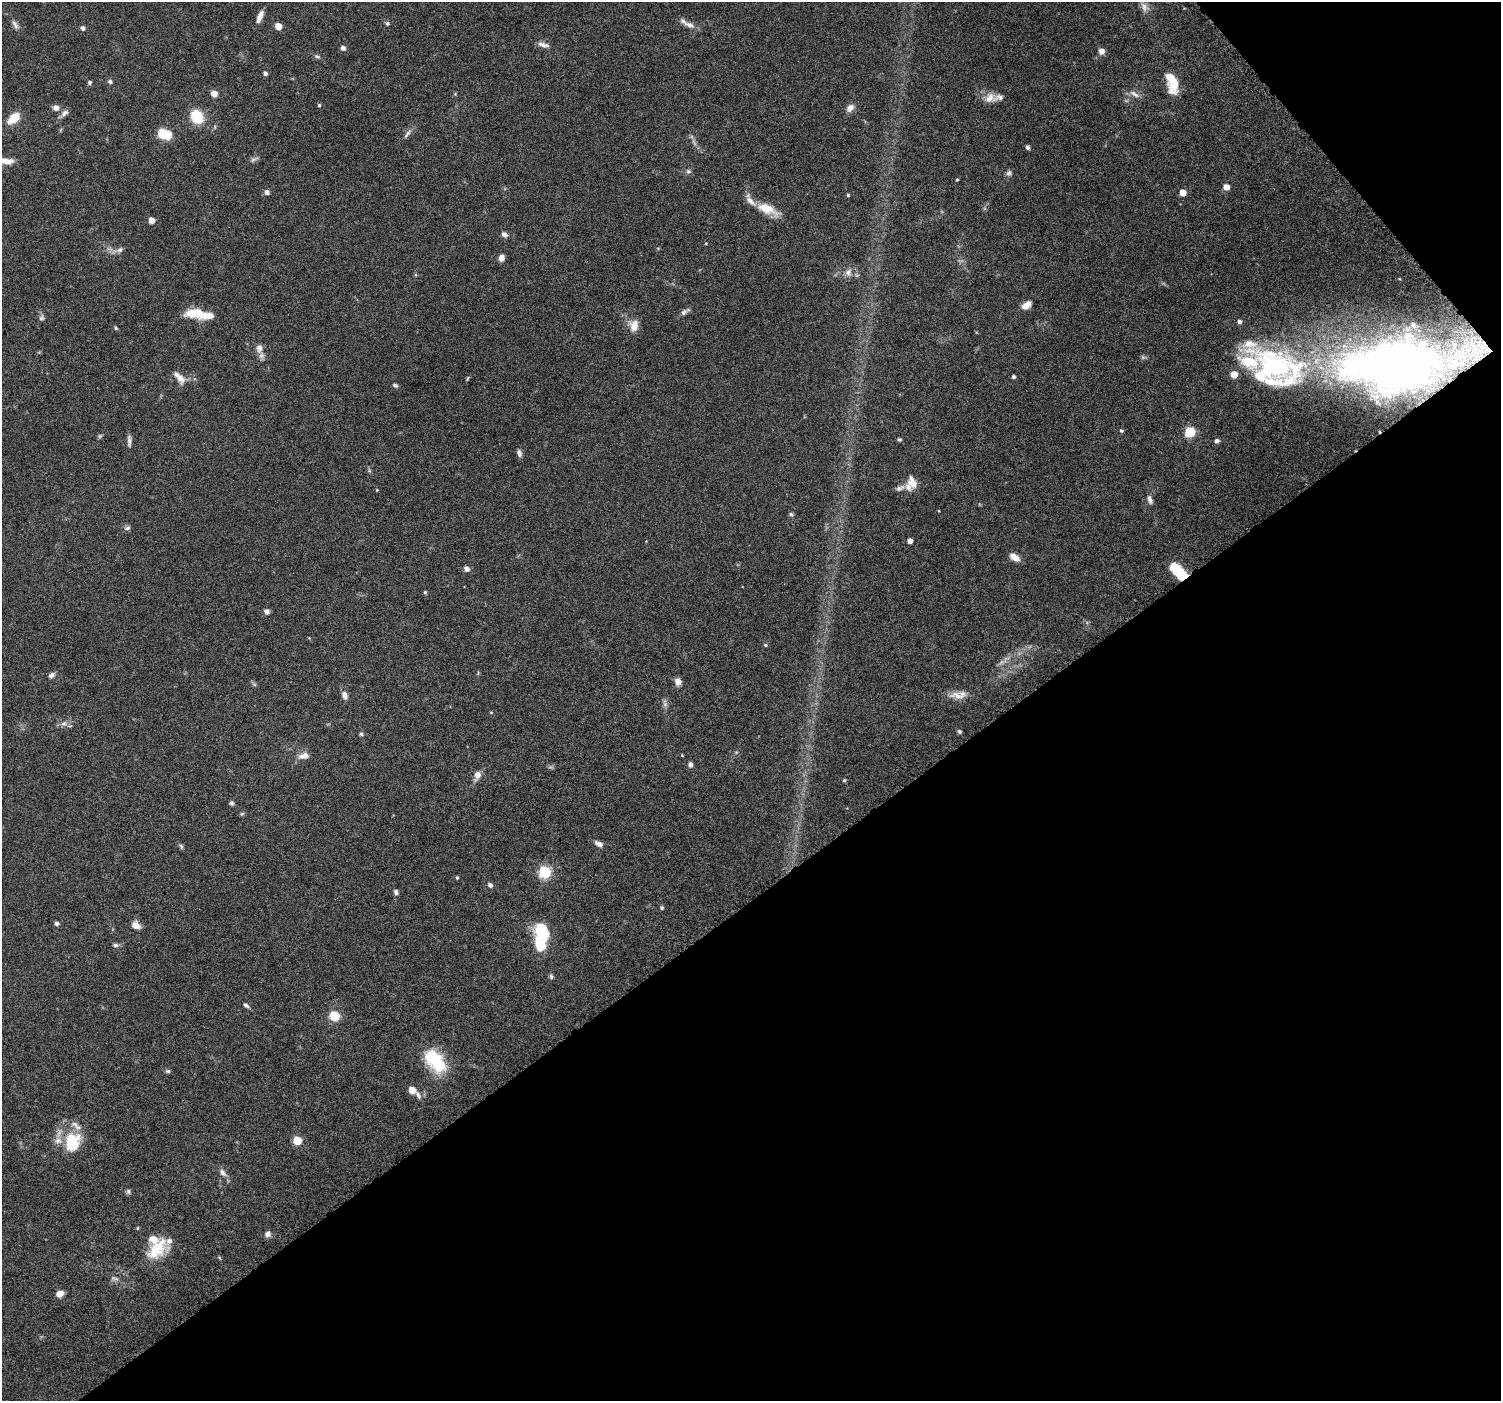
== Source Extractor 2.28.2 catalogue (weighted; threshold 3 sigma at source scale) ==
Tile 12 of 4 x 4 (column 4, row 3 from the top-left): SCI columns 4510-6008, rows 1618-3016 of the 6018 x 5967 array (HDU 1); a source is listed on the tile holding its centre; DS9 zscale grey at full resolution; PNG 1503 x 1403 px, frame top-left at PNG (2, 2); no overlay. Shown black and unused: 38% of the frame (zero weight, under 6 of 12 exposures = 1% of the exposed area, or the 3 px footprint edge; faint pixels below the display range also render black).
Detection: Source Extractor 2.28.2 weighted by HDU 2 'WHT'; one run over the whole footprint, this tile lists its part. Background 0.0622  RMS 0.0027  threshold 0.011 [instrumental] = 3 sigma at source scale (4.09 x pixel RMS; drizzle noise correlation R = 1.36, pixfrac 0.8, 0.0396/0.0396 arcsec/px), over >= 5 px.
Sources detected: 146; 3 too faint to see at this stretch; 3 inside a brighter object's white glare — not listed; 21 inside a brighter listed object's ellipse — not listed separately; the other 119 listed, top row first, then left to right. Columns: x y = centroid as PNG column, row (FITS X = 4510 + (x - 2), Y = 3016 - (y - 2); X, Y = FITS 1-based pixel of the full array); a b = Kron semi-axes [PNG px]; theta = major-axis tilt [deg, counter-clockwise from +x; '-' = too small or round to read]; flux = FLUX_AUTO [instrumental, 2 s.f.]
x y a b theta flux
1144 7 14 9 -62 1.6
260 16 15 6 67 1.8
387 23 6 5 - 0.46
15 24 14 6 -57 1
690 25 13 7 -22 1.5
278 26 5 5 - 3.2
83 28 5 5 - 0.77
543 45 16 6 -14 1.3
343 48 5 5 - 0.93
1101 51 6 6 - 1.6
317 56 8 5 -26 0.53
265 73 5 4 - 0.78
1172 81 24 11 -65 5.9
89 82 5 5 - 0.49
110 82 6 5 - 0.56
214 94 6 6 - 1.8
1134 94 16 6 -32 1.4
990 98 16 11 43 2.4
319 105 4 4 - 0.31
56 108 8 7 - 1.2
850 108 12 8 49 1.5
64 113 11 6 38 1
197 117 14 11 -58 7.1
14 118 12 7 43 5.6
165 134 11 8 -19 8.5
407 134 15 5 49 0.95
1027 147 4 4 - 0.67
254 159 13 4 29 0.7
6 161 17 6 -6 2.5
688 171 7 6 - 0.58
1009 173 9 6 69 0.72
957 179 3 3 - 0.24
1226 187 5 5 - 2.5
266 192 5 5 - 1.2
1183 192 5 5 - 2.7
848 195 4 4 - 0.28
767 209 29 11 -24 5.2
152 220 5 5 - 2.2
504 234 9 6 -32 0.93
120 250 10 7 22 0.94
501 258 7 6 - 1.4
848 272 11 9 75 1.5
1026 305 11 7 38 2.2
683 312 10 7 38 0.85
194 313 24 10 -2 6.1
41 318 8 6 74 0.67
634 325 16 12 87 2.6
116 328 5 4 - 0.31
259 348 12 8 75 1.4
1404 364 84 58 13 120
1275 366 87 47 -17 56
1013 377 4 4 - 0.51
468 378 7 3 71 0.3
181 379 17 10 -57 2
395 385 7 5 -30 0.52
1121 430 5 4 - 0.42
1190 432 6 6 - 16
100 436 7 4 44 0.37
899 439 6 5 - 0.4
129 441 17 5 -90 0.97
1217 441 6 5 - 0.67
519 453 9 6 -75 0.84
912 482 18 11 -75 2.5
900 488 13 6 23 0.95
377 490 4 3 - 0.17
1150 499 11 6 -71 0.98
791 514 6 5 - 0.5
127 528 8 6 20 0.65
910 541 4 4 - 1.4
1014 557 12 7 -34 2.2
466 569 6 5 - 1.2
1178 571 20 10 -44 7.6
425 592 5 4 - 0.37
266 611 5 5 - 1.2
309 638 4 4 - 0.19
765 645 5 4 - 0.34
52 675 9 6 35 0.79
678 682 8 6 -72 1.6
254 684 6 4 -19 0.37
344 695 10 6 -68 1.4
957 696 20 11 -8 2.8
665 703 12 5 -77 0.85
64 724 9 7 34 1.1
959 731 6 5 - 0.43
361 734 5 5 - 0.42
682 755 4 3 - 0.2
304 756 15 8 9 1.8
690 764 5 5 - 1
477 775 14 9 71 1.7
844 780 5 4 - 0.28
231 803 6 5 - 0.5
242 814 6 4 2 0.35
599 844 11 6 -28 1.2
181 846 7 5 -72 0.45
544 872 6 6 - 26
457 878 4 3 - 0.31
490 885 5 5 - 0.87
396 892 7 5 -63 0.73
662 908 5 4 - 0.41
56 923 5 4 - 0.76
136 925 11 8 -35 1.8
543 934 20 14 -79 15
115 945 7 5 -3 0.68
551 976 7 5 -82 0.54
246 1005 8 5 -33 0.62
334 1016 10 9 - 4.5
435 1061 33 19 -50 12
168 1071 7 5 -1 0.45
412 1090 6 5 - 3.8
418 1095 10 5 -61 0.83
297 1140 5 5 - 7.3
72 1142 22 17 79 10
223 1173 13 7 -50 1.3
128 1191 7 6 - 0.54
137 1228 4 4 - 0.27
267 1234 7 7 - 1.2
157 1249 30 18 45 7.9
114 1278 12 5 -15 0.75
60 1294 7 6 - 2.1
Overlapping masked pixels (flux is a lower limit): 2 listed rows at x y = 1404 364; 1178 571
Isophote crosses this tile's border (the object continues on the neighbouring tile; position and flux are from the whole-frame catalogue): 1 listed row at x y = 6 161